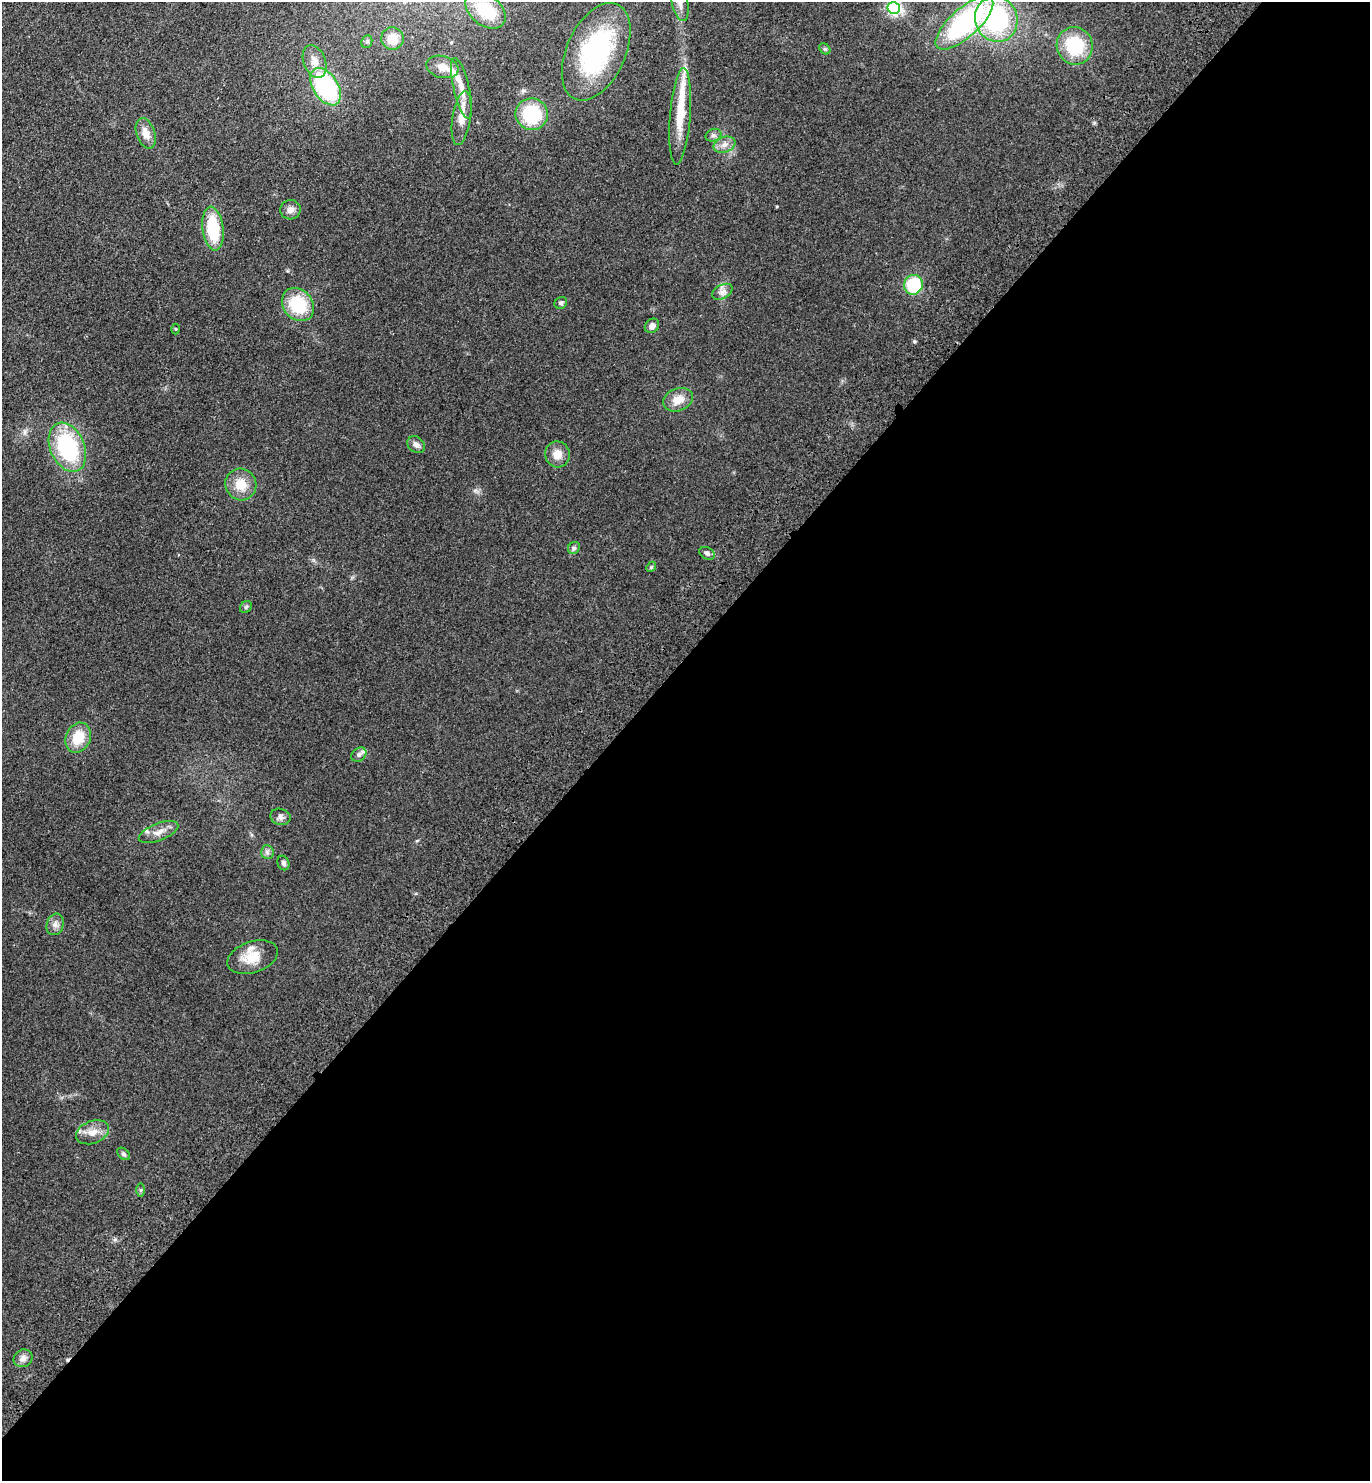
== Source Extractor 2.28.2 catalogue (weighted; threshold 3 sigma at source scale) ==
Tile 12 of 4 x 4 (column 4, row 3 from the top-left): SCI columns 4494-5861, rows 1570-3048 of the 6108 x 6096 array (HDU 1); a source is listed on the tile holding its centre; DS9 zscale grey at full resolution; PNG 1372 x 1483 px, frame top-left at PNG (2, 2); each listed source drawn as its Kron ellipse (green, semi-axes under 4 px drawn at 4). Shown black and unused: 55% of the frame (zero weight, under 3 of 4 exposures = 6% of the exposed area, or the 3 px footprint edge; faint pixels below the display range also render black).
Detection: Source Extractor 2.28.2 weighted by HDU 2 'WHT'; one run over the whole footprint, this tile lists its part. Background 0.167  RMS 0.0091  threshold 0.0411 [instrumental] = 3 sigma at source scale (4.5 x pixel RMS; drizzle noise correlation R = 1.50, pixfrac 1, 0.05/0.05 arcsec/px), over >= 5 px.
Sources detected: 57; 1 inside a brighter object's white glare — neither listed nor drawn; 7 inside a brighter listed object's ellipse — not listed separately; the other 49 listed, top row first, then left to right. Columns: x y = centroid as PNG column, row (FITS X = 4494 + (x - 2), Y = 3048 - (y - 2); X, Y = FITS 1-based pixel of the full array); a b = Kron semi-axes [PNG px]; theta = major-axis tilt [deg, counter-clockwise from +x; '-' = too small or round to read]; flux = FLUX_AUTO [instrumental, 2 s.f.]
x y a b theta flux
680 2 19 8 -78 8.4
894 8 6 6 - 170
485 10 23 15 -39 40
996 19 23 21 -67 110
964 23 36 14 42 150
392 39 11 11 - 14
367 42 6 5 - 1.7
1075 46 19 18 - 46
825 49 6 5 - 1.5
596 52 52 29 65 120
314 61 17 11 -69 10
442 67 16 10 -15 9.5
326 87 21 12 -57 110
461 88 31 8 -76 12
532 114 16 16 - 49
680 116 48 10 86 32
462 118 27 9 81 12
146 133 16 9 -71 9.2
713 135 8 6 20 2.8
724 145 11 7 20 5.7
290 210 10 9 - 5.2
213 229 22 10 -83 44
913 285 10 9 - 47
722 292 11 7 28 4.6
561 303 6 5 - 2
298 305 18 14 -51 42
652 326 8 6 44 4.7
176 329 5 3 - 0.91
678 400 15 11 20 12
416 445 9 7 -39 4.3
67 447 25 17 -66 93
557 454 13 12 - 10
241 485 16 15 - 17
574 548 6 5 - 1.9
707 553 8 6 -28 2.8
651 567 5 4 - 1.2
246 607 6 5 - 1.6
78 738 15 12 65 22
359 755 8 6 35 2.9
280 817 10 8 -17 3.7
158 832 21 8 21 8.2
267 852 7 6 - 2.7
283 863 7 5 -68 2.6
55 924 11 8 72 4.6
253 957 26 15 18 19
92 1132 17 11 21 10
123 1154 7 5 -42 1.9
141 1190 7 4 90 1.4
23 1358 9 8 - 4.9
Isophote crosses this tile's border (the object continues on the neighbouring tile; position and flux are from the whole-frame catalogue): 1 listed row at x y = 680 2
Unlisted compact peaks at least as high as the median listed source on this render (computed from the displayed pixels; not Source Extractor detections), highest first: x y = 914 341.